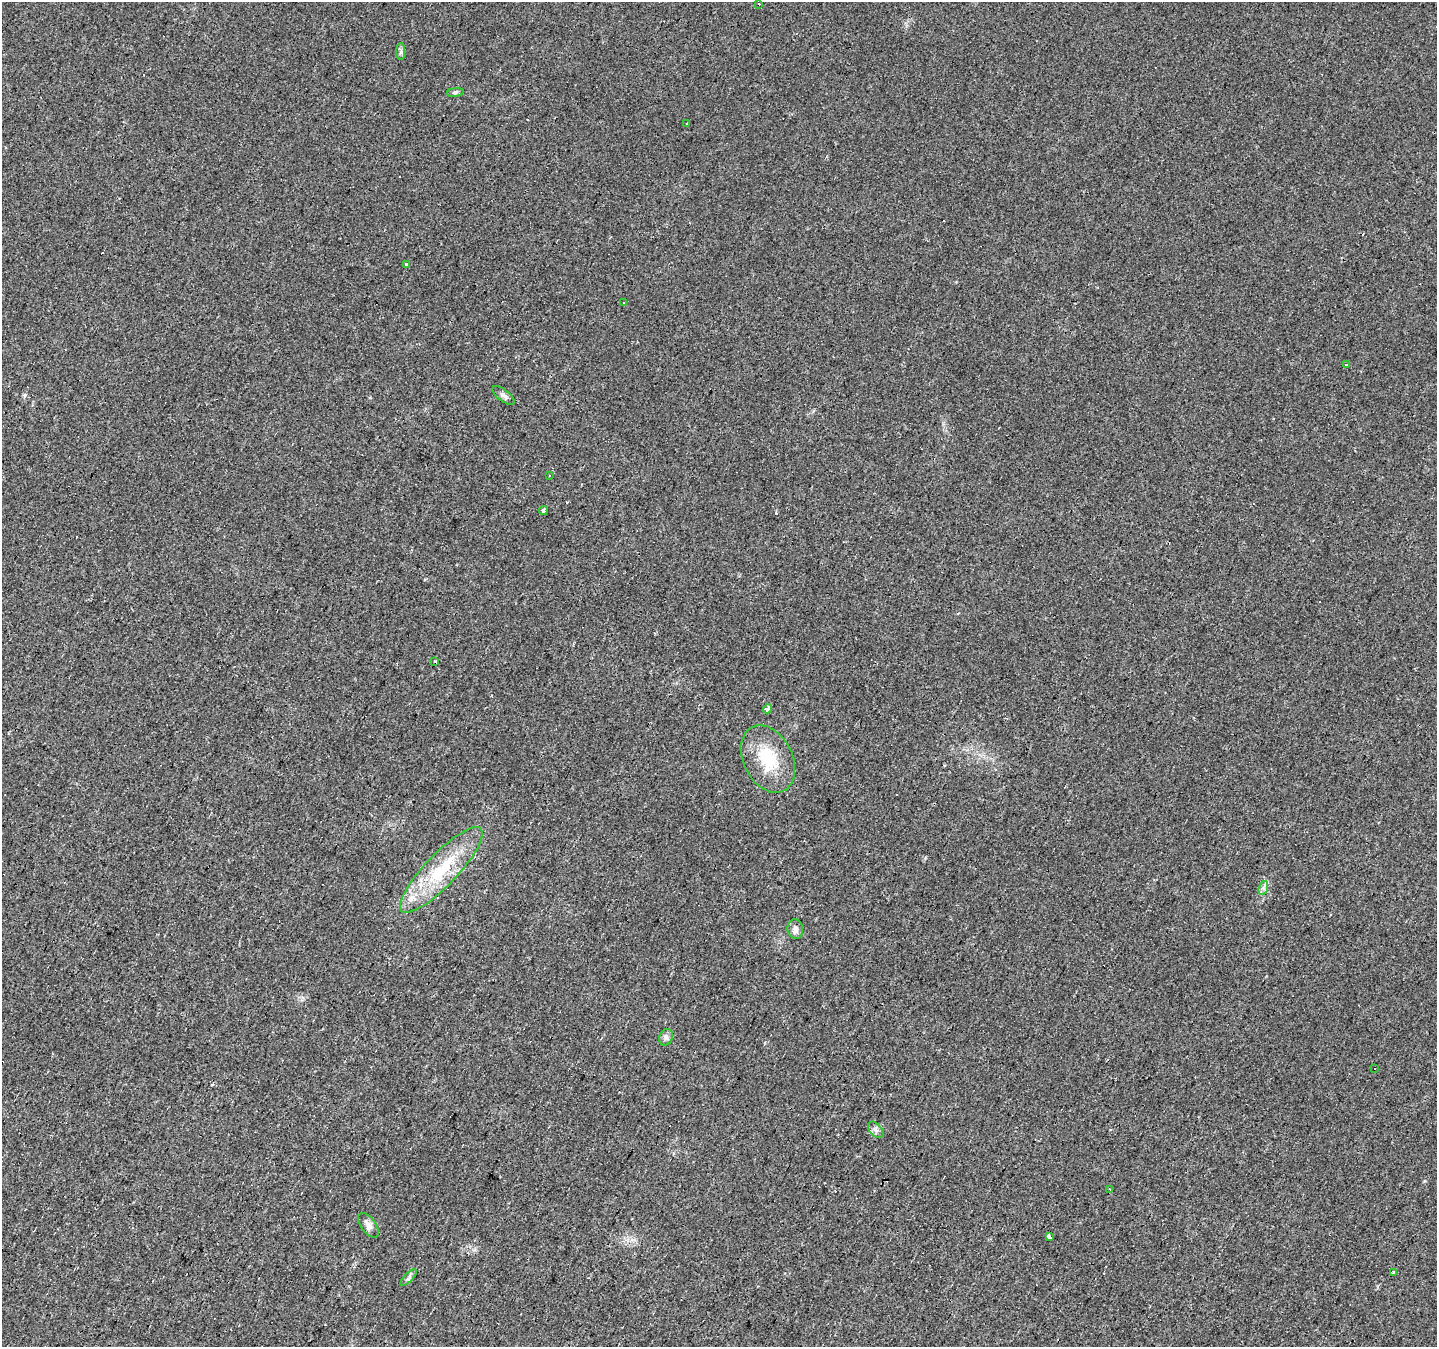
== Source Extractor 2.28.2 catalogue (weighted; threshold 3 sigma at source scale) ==
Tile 7 of 4 x 4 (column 3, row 2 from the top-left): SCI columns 2873-4307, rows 2955-4299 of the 5741 x 5842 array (HDU 1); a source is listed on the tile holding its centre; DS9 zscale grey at full resolution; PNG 1439 x 1349 px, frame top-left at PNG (2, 2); each listed source drawn as its Kron ellipse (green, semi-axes under 4 px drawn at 4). Shown black and unused: <1% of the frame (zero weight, under 2 of 3 exposures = <1% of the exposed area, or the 3 px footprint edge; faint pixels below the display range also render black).
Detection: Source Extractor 2.28.2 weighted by HDU 2 'WHT'; one run over the whole footprint, this tile lists its part. Background 0.0257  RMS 0.0058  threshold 0.0261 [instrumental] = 3 sigma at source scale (4.5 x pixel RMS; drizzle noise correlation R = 1.50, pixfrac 1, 0.0396/0.0396 arcsec/px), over >= 5 px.
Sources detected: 39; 14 cosmic-ray / hot-pixel residue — neither listed nor drawn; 1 inside a brighter listed object's ellipse — not listed separately; the other 24 listed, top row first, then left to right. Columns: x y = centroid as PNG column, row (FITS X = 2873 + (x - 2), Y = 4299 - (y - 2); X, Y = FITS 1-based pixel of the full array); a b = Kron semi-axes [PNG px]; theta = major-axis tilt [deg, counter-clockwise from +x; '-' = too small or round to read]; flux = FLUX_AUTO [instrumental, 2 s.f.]
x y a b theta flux
759 4 2 2 - 0.53
401 52 8 4 90 1.3
455 92 8 4 8 1.1
687 123 3 3 - 0.92
406 264 3 3 - 5.4
624 302 3 3 - 1.4
1346 365 4 3 - 2.7
503 395 13 5 -37 2.2
549 475 3 2 - 0.52
543 511 4 3 - 6.1
435 662 3 3 - 12
767 709 4 3 - 11
768 759 36 24 -63 26
441 870 57 16 46 34
1263 888 7 4 71 1.5
795 929 10 8 -79 2.9
666 1037 8 6 65 1.9
1375 1068 3 3 - 14
876 1130 9 6 -49 2
1110 1189 3 2 - 0.6
368 1225 14 7 -54 3.2
1049 1236 3 3 - 15
1393 1272 3 3 - 2.9
409 1278 11 4 45 1.4